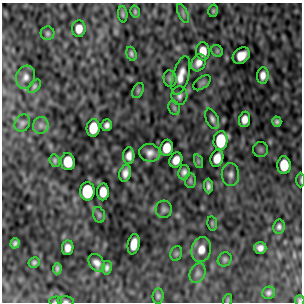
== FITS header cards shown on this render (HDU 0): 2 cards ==
NAXIS1  =                  300
NAXIS2  =                  300

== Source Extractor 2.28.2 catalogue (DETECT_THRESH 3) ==
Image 300 x 300 px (HDU 0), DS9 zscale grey, 1 PNG px = 1 image px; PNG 304 x 304 px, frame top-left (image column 1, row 300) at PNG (2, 3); each listed source drawn as its Kron ellipse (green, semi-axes under 4 px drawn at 4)
Background -0.27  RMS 0.062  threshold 0.186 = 3 sigma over >= 5 px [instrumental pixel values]
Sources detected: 68; all 68 listed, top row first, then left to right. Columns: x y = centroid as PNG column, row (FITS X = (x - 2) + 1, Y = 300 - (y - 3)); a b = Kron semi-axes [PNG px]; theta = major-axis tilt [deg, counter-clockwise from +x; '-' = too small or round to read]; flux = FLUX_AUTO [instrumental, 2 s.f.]
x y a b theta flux
213 11 6 4 76 6.4
135 12 6 4 -76 6.6
183 13 10 4 -64 10
123 14 8 4 -85 7.4
79 29 8 7 - 37
48 33 7 7 - 8.9
203 51 9 7 -88 52
217 51 6 5 - 5.9
131 54 7 5 -72 9.8
241 56 9 7 40 51
198 63 9 7 61 27
181 75 20 8 75 43
263 75 8 6 84 26
26 77 12 9 73 23
170 79 8 6 -79 14
202 83 10 5 37 10
34 86 8 5 46 7.7
138 90 8 5 64 7.5
179 96 9 8 - 16
174 108 7 5 -69 8.2
212 119 11 6 -67 15
245 119 8 5 80 30
277 122 5 4 - 11
22 123 9 7 62 13
41 125 8 7 - 16
107 125 6 5 - 15
93 128 9 6 84 87
221 141 9 7 86 220
167 148 8 6 81 62
260 150 7 7 - 9.7
150 153 10 9 - 28
129 156 8 5 85 26
217 158 8 6 74 46
176 160 8 6 64 35
55 161 6 5 - 8.5
198 161 7 4 -72 6.8
68 162 8 7 - 98
284 165 9 6 -90 100
184 172 7 5 81 15
125 173 8 5 78 25
230 175 11 9 -89 20
301 180 7 3 -90 5.4
190 181 7 5 -90 7.5
208 186 7 4 -87 13
87 191 9 7 89 250
103 192 8 6 87 56
164 209 9 8 - 14
99 215 8 5 -74 8.6
212 223 7 5 -80 6
279 227 7 6 - 13
15 243 5 4 - 10
134 244 10 6 79 49
68 248 7 5 81 27
260 248 6 6 - 20
201 249 12 9 77 41
176 253 7 5 70 7.8
225 259 7 6 - 9.2
34 263 5 5 - 9.2
97 263 10 7 -55 25
107 268 7 5 81 13
57 269 6 3 85 9.5
198 273 10 7 70 17
269 293 6 6 - 11
158 296 7 5 83 9.2
228 300 6 4 71 4.5
55 301 6 4 1 5.9
66 301 8 4 -5 8.7
300 301 5 4 - 5.6
At the frame edge (FLAGS 8, measured only in part): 4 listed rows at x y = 301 180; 55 301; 66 301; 300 301